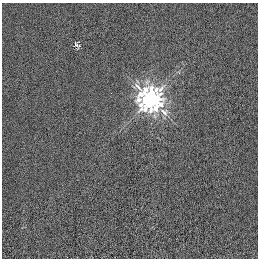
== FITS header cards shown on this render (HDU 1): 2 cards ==
NAXIS1  =                  256 /
NAXIS2  =                  256 /

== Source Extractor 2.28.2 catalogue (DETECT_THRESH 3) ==
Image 256 x 256 px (HDU 1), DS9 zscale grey, 1 PNG px = 1 image px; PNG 260 x 260 px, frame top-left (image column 1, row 256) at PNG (2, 3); no overlay
Background 6.98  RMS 13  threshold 38.6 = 3 sigma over >= 5 px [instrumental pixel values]
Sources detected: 3; all 3 listed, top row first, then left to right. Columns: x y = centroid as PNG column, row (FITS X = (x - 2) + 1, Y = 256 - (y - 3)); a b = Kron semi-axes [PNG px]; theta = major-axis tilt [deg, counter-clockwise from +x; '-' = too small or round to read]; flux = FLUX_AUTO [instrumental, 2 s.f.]
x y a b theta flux
77 45 10 5 -34 2000
151 99 10 10 - 520000
164 112 14 9 -40 7200